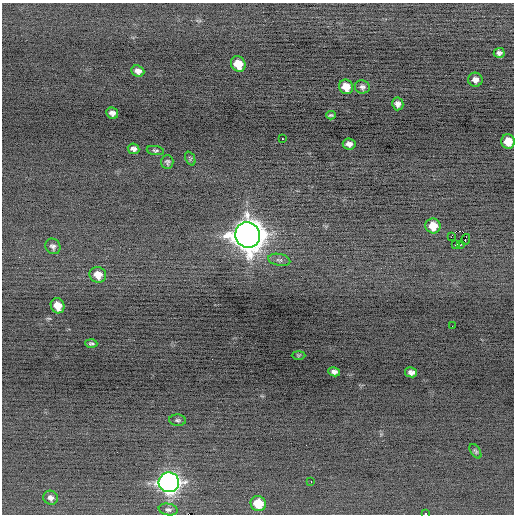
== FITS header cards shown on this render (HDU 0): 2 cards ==
NAXIS1  =                  512 / Axis length
NAXIS2  =                  512 / Axis length

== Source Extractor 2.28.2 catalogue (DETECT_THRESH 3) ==
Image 512 x 512 px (HDU 0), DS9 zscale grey, 1 PNG px = 1 image px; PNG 516 x 516 px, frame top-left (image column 1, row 512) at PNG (2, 3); each listed source drawn as its Kron ellipse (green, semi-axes under 4 px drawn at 4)
Background -0.138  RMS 0.7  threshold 2.11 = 3 sigma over >= 5 px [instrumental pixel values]
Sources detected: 39; all 39 listed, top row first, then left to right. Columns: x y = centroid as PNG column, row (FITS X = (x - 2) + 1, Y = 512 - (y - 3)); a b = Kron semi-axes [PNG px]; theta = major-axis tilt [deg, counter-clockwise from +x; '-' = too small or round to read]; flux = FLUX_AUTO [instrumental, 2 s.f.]
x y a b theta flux
499 53 5 5 - 150
238 64 8 7 - 900
138 71 6 5 - 240
475 80 7 7 - 230
346 87 7 7 - 570
362 87 7 6 - 150
398 104 6 5 - 210
112 113 6 5 - 200
331 115 5 3 - 70
282 139 3 2 - 610
508 141 7 7 - 850
349 144 6 5 - 220
133 149 6 5 - 160
155 151 9 4 -10 89
190 159 7 4 -67 76
167 162 7 6 - 110
433 226 7 7 - 820
248 235 13 12 - 86000
451 237 2 2 - 240
465 239 5 2 - 49
461 244 3 2 - 65
455 245 2 2 - 75
53 246 8 7 - 160
279 260 11 6 -11 170
98 275 8 7 - 540
58 306 8 6 -65 590
452 326 2 2 - 83
91 344 6 4 -4 90
298 355 7 3 0 47
334 372 6 4 -9 160
411 372 6 5 - 180
178 420 8 5 -4 100
475 451 8 4 -57 93
169 482 10 10 - 28000
311 482 3 2 - 50
51 498 7 6 - 200
258 504 8 7 - 1100
168 510 9 6 -10 140
425 513 3 3 - 250
At the frame edge (FLAGS 8, measured only in part): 1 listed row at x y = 425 513